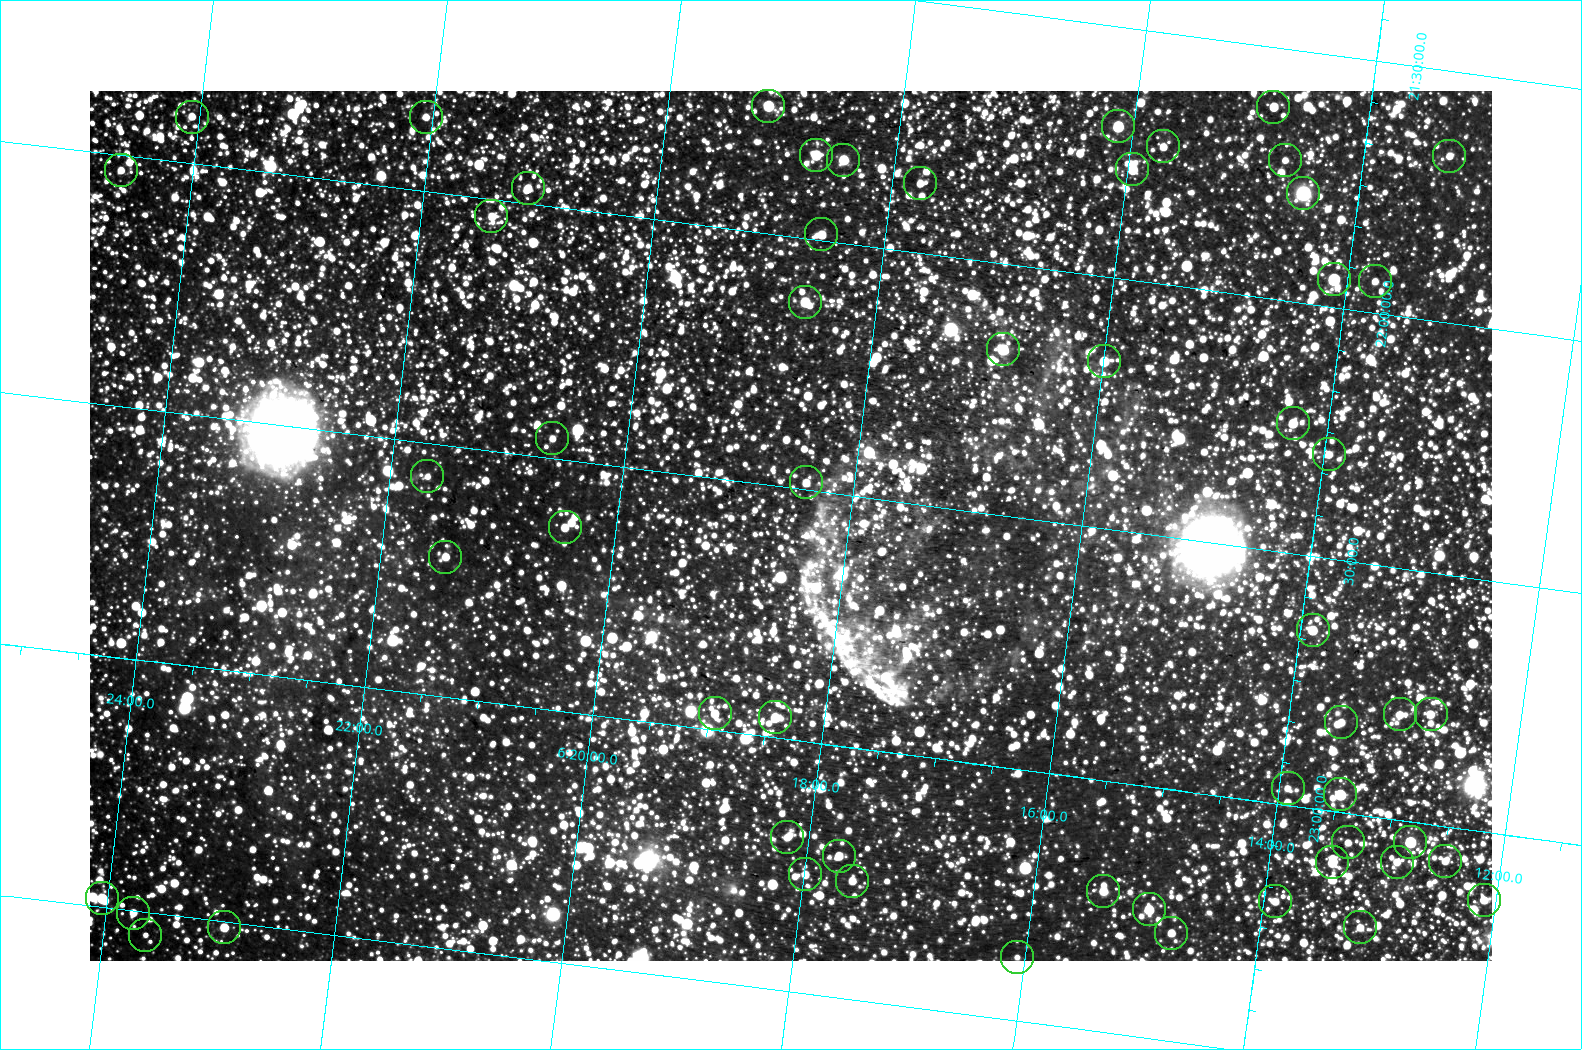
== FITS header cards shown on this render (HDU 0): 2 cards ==
NAXIS1  =                 1402 / image width
NAXIS2  =                  870 / image height

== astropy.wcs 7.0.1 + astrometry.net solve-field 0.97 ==
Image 1402 x 870 px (HDU 0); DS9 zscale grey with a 90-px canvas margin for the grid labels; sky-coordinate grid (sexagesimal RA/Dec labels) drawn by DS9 from the SOLVED WCS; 57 Tycho-2 reference stars matched to detected sources circled (green)
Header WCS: RA---TAN-SIP/DEC--TAN-SIP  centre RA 06:18:30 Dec +22:34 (94.63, +22.57 deg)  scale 7.2 arcsec/px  FOV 168.3' x 104.8'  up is +173 deg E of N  parity flipped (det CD > 0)
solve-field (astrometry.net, Tycho-2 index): VERIFIED the header's WCS against the Tycho-2 star catalogue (verified at 2 index scales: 11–54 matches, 0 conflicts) and refined it, rather than solving blind
Solved WCS: RA---TAN-SIP/DEC--TAN-SIP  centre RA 06:18:30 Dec +22:34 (94.62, +22.57 deg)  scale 7.2 arcsec/px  FOV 168.3' x 104.5'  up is +173 deg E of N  parity flipped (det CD > 0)
The solver's refit moves the header's centre by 3.5 arcsec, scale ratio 1.001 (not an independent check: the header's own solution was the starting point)
Tycho-2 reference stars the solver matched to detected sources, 57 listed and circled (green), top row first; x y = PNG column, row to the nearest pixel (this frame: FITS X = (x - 90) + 1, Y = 870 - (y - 91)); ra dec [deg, ICRS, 3 dp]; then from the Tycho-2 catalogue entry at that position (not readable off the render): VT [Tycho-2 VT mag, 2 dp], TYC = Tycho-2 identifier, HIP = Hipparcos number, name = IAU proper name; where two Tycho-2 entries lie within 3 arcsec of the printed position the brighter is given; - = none
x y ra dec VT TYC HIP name
768 106 94.786 +21.747 9.09 1327-1385-1 - -
1273 107 93.707 +21.618 10.79 1326-949-1 - -
192 117 96.016 +21.908 11.34 1340-444-1 - -
426 117 95.516 +21.853 11.00 1327-785-1 - -
1118 126 94.033 +21.699 8.99 1327-1639-1 - -
1163 146 93.931 +21.726 10.78 1326-1147-1 - -
816 155 94.671 +21.832 9.58 1327-1672-1 - -
1449 156 93.318 +21.668 11.17 1326-897-1 - -
843 160 94.611 +21.835 9.30 1327-770-1 - -
1285 160 93.668 +21.721 11.51 1326-760-1 - -
1132 169 93.990 +21.780 10.49 1326-979-1 - -
121 170 96.154 +22.032 10.72 1340-169-1 - -
920 183 94.441 +21.863 11.30 1327-1000-1 - -
528 188 95.279 +21.970 10.84 1327-574-1 - -
1303 193 93.619 +21.782 7.16 1326-1398-1 - -
491 216 95.349 +22.035 11.14 1327-1634-1 - -
821 234 94.638 +21.989 11.03 1327-1104-1 - -
1334 279 93.529 +21.945 9.49 1326-1588-1 - -
1375 281 93.440 +21.937 11.39 1326-1277-1 - -
805 302 94.655 +22.127 9.22 1327-724-1 - -
1003 349 94.218 +22.171 8.60 1327-526-1 29827 -
1104 361 93.998 +22.168 9.33 1326-820-1 - -
1293 423 93.575 +22.241 10.06 1326-951-1 - -
552 438 95.161 +22.461 11.44 1327-631-1 - -
1329 454 93.489 +22.293 10.65 1326-1119-1 - -
427 476 95.419 +22.567 11.41 1878-211-1 - -
806 482 94.604 +22.485 11.05 1327-484-1 - -
565 527 95.110 +22.635 11.12 1878-129-1 - -
445 557 95.359 +22.722 10.42 1878-1265-1 - -
1313 630 93.473 +22.646 10.18 1877-1009-1 - -
715 713 94.737 +22.967 10.62 1878-1007-1 - -
1400 714 93.261 +22.790 10.54 1877-679-1 - -
1431 714 93.195 +22.781 10.76 1877-915-1 - -
775 717 94.605 +22.960 9.80 1878-1112-1 - -
1341 722 93.385 +22.821 10.69 1877-411-1 - -
1288 788 93.481 +22.966 11.59 1877-905-1 - -
1340 794 93.366 +22.965 9.14 1877-455-1 - -
787 837 94.548 +23.195 11.56 1878-580-1 - -
1348 842 93.335 +23.058 11.06 1877-657-1 - -
1410 842 93.201 +23.040 8.98 1877-155-1 - -
839 856 94.430 +23.218 11.12 1878-1143-1 - -
1445 861 93.120 +23.068 11.02 1877-97-1 - -
1332 862 93.363 +23.102 9.70 1877-731-1 - -
1397 862 93.224 +23.083 10.74 1877-131-1 - -
805 874 94.497 +23.264 10.53 1878-819-1 - -
852 881 94.394 +23.264 11.22 1878-830-1 - -
1103 891 93.849 +23.219 10.02 1877-1463-1 - -
102 898 96.011 +23.482 9.45 1878-761-1 - -
1484 900 93.025 +23.134 10.68 1877-1703-1 - -
1275 901 93.475 +23.194 11.62 1877-1521-1 - -
1149 909 93.745 +23.244 9.29 1877-1411-1 - -
133 913 95.940 +23.503 11.04 1878-518-1 - -
224 927 95.739 +23.511 9.95 1878-795-1 - -
1360 927 93.284 +23.223 11.01 1877-1534-1 - -
1171 933 93.690 +23.284 10.60 1877-1363-1 - -
145 935 95.908 +23.545 11.67 1878-1274-1 - -
1017 957 94.017 +23.373 11.71 1877-1615-1 - -